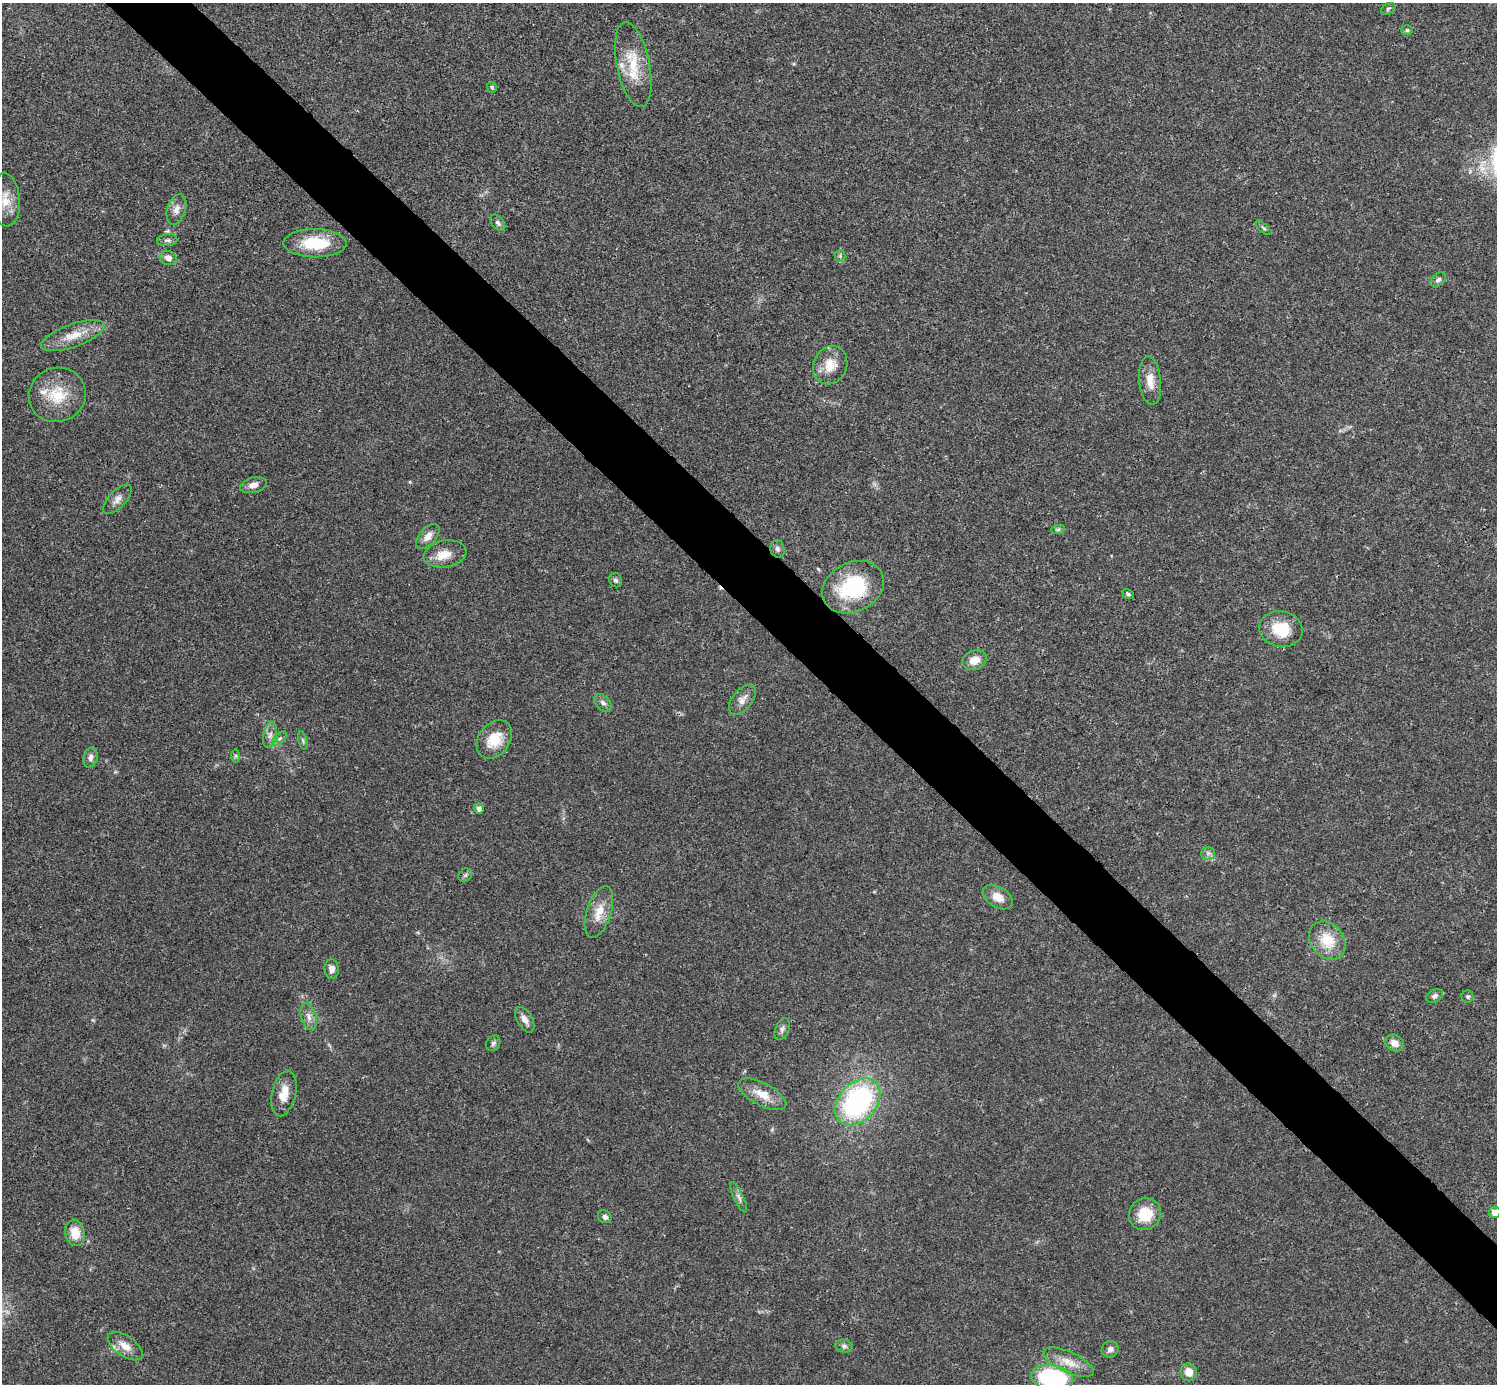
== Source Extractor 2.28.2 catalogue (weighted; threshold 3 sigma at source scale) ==
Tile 6 of 4 x 4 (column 2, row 2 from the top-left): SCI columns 1495-2989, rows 2920-4301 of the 5981 x 5981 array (HDU 1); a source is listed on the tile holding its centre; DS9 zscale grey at full resolution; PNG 1499 x 1386 px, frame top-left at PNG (2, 3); each listed source drawn as its Kron ellipse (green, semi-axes under 4 px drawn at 4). Shown black and unused: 5% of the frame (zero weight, under 3 of 4 exposures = <1% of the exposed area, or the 3 px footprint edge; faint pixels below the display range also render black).
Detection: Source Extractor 2.28.2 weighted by HDU 2 'WHT'; one run over the whole footprint, this tile lists its part. Background 0.021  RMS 0.0022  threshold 0.00995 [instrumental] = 3 sigma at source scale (4.5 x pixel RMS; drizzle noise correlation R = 1.50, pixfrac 1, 0.05/0.05 arcsec/px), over >= 5 px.
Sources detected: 67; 3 inside a brighter listed object's ellipse — not listed separately; the other 64 listed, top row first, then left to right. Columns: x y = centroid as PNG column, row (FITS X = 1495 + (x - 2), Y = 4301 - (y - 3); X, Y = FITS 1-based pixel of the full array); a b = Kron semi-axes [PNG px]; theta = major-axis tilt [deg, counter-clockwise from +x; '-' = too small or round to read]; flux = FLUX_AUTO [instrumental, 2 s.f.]
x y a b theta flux
1388 9 8 5 29 0.39
1407 30 6 5 - 0.38
633 65 43 16 -79 7.5
492 87 5 5 - 0.36
5 200 26 14 -86 4.3
176 209 16 9 72 1.7
498 223 9 6 -51 0.63
1264 228 10 3 -40 0.37
167 240 10 6 6 0.65
315 243 31 14 -1 9.2
840 256 5 5 - 0.39
168 258 8 7 - 1.2
1438 280 9 6 43 0.65
73 336 33 11 20 4.6
830 365 19 17 65 4.1
1150 381 24 11 -85 3
57 395 29 27 21 7.9
254 485 13 7 13 1.4
117 499 18 8 46 1.5
1058 529 7 4 1 0.37
428 536 15 8 48 1.7
777 549 9 7 -75 0.73
445 554 22 13 10 3.5
615 580 7 6 - 0.62
853 587 32 24 26 17
1128 594 6 4 -34 0.38
1281 629 22 17 -13 6.7
974 660 12 9 25 2.6
742 700 18 9 51 1.9
603 703 10 7 -45 0.84
270 735 13 7 79 1.3
280 738 8 5 44 0.64
494 739 21 15 53 5.3
303 740 9 4 -77 0.41
236 756 7 4 -90 0.34
90 758 10 7 74 0.94
479 809 5 5 - 0.91
1208 853 7 6 - 0.69
465 875 7 6 - 0.46
998 897 16 10 -32 2.5
599 912 27 12 72 3.9
1327 940 20 16 -51 5.8
332 969 10 7 -86 1.2
1434 996 9 6 29 0.72
1468 997 6 6 - 0.42
309 1017 14 7 -73 1.4
525 1020 14 7 -59 1.4
782 1029 11 6 66 0.87
493 1043 8 6 54 0.61
1395 1043 10 8 -31 1.9
284 1094 23 12 76 3.4
762 1094 26 11 -27 3.9
858 1102 26 18 48 39
739 1198 17 5 -65 0.93
1495 1212 6 5 - 1.5
1145 1214 16 15 - 5.9
605 1217 7 6 - 0.73
75 1233 13 9 -80 3.8
125 1346 20 10 -35 2.8
844 1346 9 6 -18 0.68
1110 1349 9 8 - 0.91
1069 1362 27 10 -25 3.3
1189 1372 8 8 - 2.4
1052 1378 21 12 -8 27
Overlapping masked pixels (flux is a lower limit): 1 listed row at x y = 853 587
Isophote crosses this tile's border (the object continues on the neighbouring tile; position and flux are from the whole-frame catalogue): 2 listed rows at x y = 1495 1212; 1052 1378